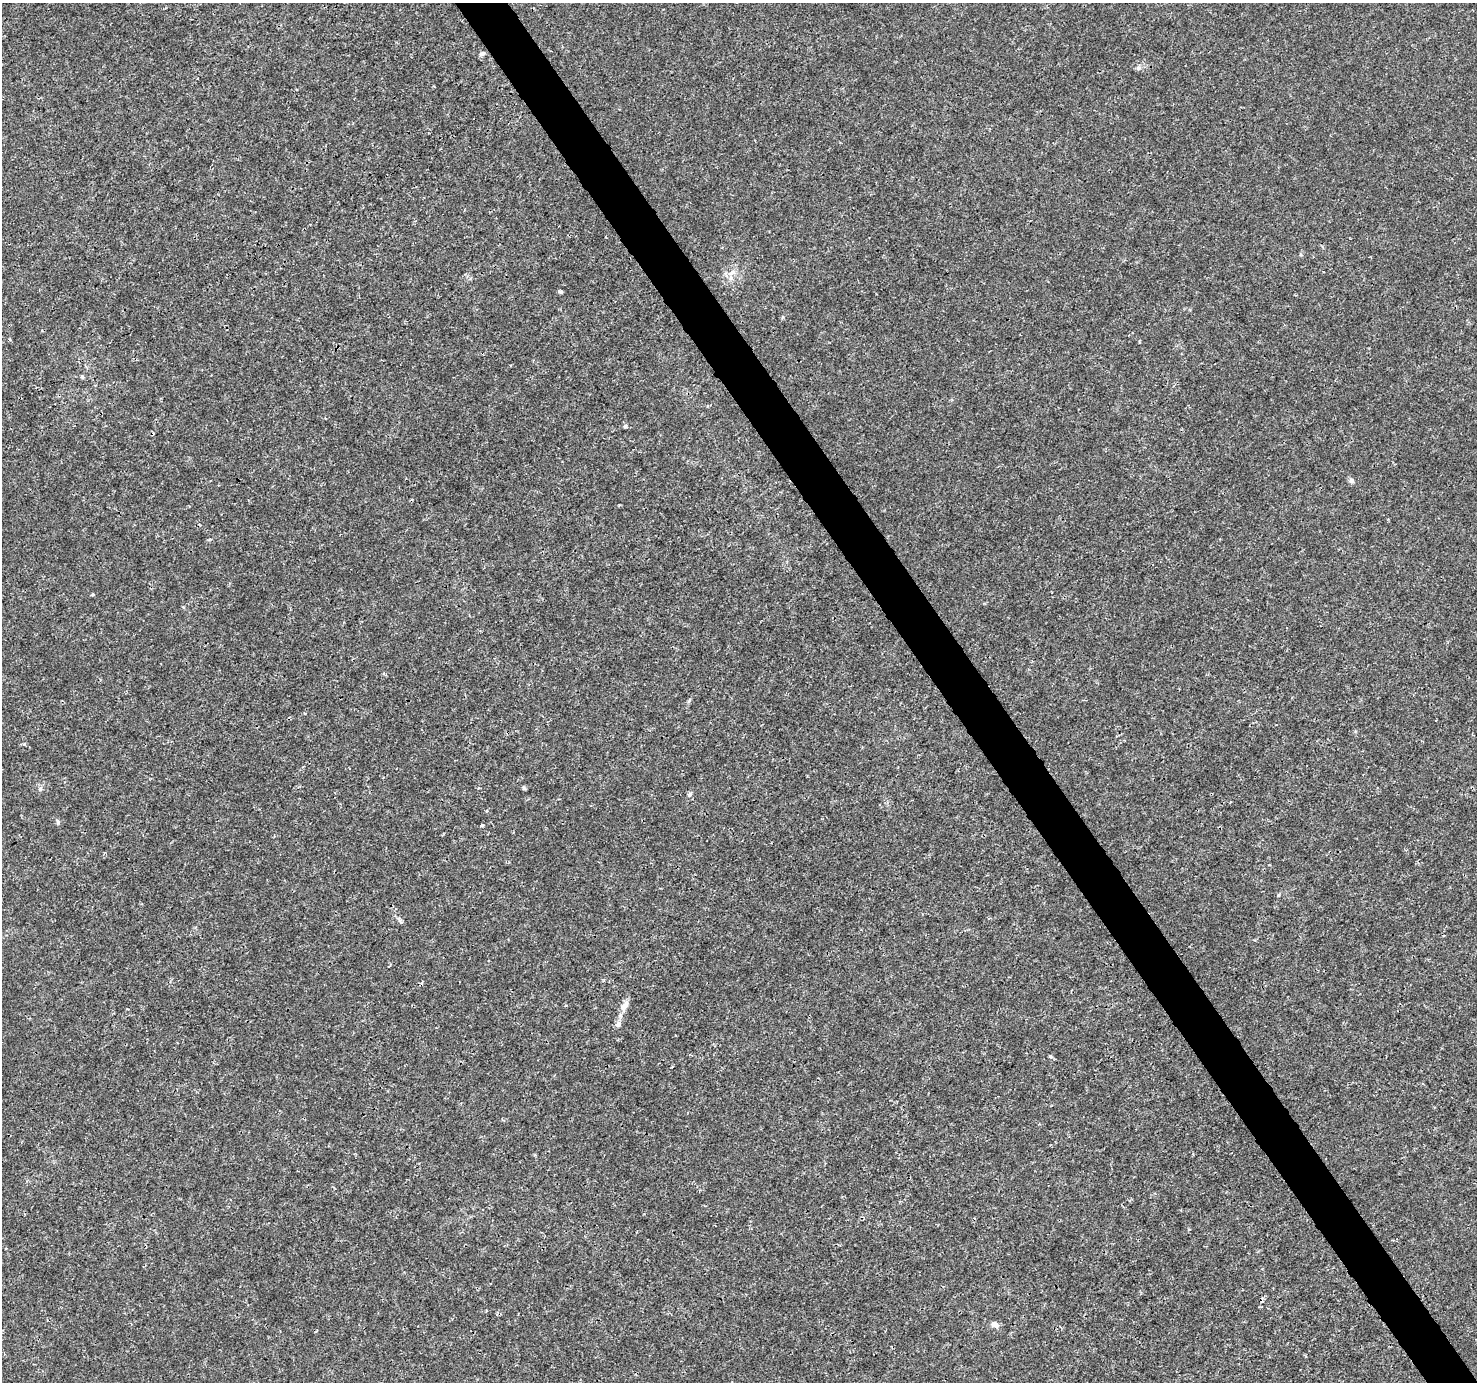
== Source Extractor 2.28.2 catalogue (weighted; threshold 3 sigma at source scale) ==
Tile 6 of 4 x 4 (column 2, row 2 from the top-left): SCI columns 1480-2954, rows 2941-4320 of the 5904 x 5819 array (HDU 1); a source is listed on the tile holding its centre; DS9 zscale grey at full resolution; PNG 1479 x 1384 px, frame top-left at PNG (2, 3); no overlay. Shown black and unused: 4% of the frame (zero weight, under 3 of 4 exposures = <1% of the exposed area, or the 3 px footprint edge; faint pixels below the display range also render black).
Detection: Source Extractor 2.28.2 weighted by HDU 2 'WHT'; one run over the whole footprint, this tile lists its part. Background 0.00288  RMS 0.0011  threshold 0.00492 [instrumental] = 3 sigma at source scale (4.5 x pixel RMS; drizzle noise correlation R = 1.50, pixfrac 1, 0.0396/0.0396 arcsec/px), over >= 5 px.
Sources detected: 17; all 17 listed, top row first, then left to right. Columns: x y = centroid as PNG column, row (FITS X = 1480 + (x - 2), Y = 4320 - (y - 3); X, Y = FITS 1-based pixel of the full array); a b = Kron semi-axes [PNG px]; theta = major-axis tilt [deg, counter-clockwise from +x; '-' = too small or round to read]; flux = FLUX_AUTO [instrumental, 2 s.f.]
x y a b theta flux
482 53 8 5 32 0.26
732 272 11 7 31 0.65
561 292 5 4 - 0.18
82 377 6 4 -63 0.16
625 426 6 5 - 0.16
1351 481 7 6 - 0.31
93 594 4 3 - 0.15
524 788 6 4 -45 0.14
40 789 6 5 - 0.21
690 794 7 4 59 0.2
58 822 6 5 - 0.2
482 825 4 3 - 0.19
1278 895 5 3 - 0.11
624 1006 19 7 62 0.82
618 1024 8 7 - 0.43
1050 1056 4 4 - 0.2
994 1324 7 6 - 0.6
Unlisted compact peaks at least as high as the median listed source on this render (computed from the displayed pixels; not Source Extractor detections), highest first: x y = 24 744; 1138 68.